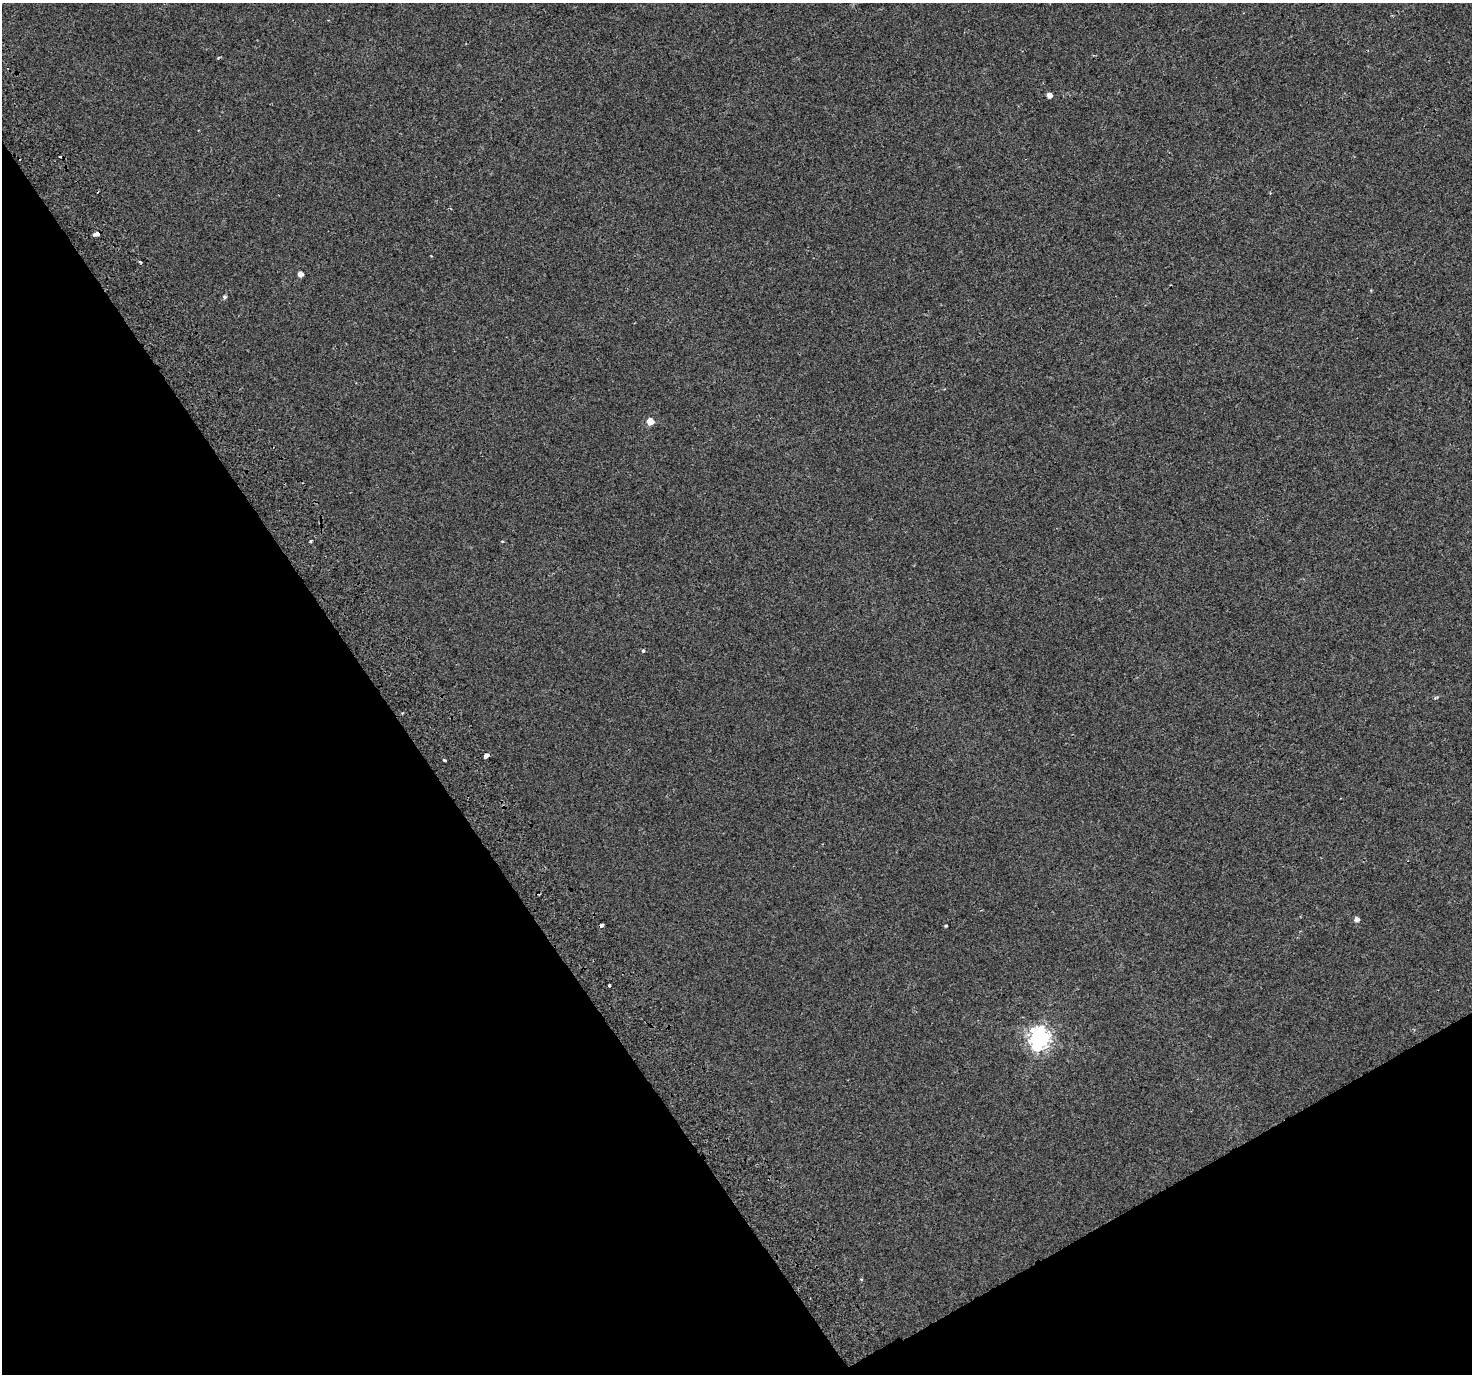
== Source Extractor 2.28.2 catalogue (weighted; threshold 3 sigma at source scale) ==
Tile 14 of 4 x 4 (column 2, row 4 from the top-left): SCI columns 1525-2994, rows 212-1583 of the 5983 x 5851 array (HDU 1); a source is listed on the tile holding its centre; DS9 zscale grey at full resolution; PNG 1474 x 1376 px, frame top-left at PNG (2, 3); no overlay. Shown black and unused: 32% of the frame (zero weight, under 2 of 3 exposures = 3% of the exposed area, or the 3 px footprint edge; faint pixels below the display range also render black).
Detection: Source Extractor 2.28.2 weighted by HDU 2 'WHT'; one run over the whole footprint, this tile lists its part. Background 0.00334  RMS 0.0036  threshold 0.016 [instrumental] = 3 sigma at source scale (4.5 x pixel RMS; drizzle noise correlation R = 1.50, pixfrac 1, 0.0396/0.0396 arcsec/px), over >= 5 px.
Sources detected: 21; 2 cosmic-ray / hot-pixel residue — not listed; the other 19 listed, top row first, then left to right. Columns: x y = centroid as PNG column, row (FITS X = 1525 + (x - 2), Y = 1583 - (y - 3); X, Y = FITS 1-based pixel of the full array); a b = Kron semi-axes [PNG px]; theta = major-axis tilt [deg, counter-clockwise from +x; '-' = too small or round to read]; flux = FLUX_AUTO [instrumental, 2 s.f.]
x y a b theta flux
1049 95 4 4 - 1.9
1270 193 3 3 - 0.33
96 234 6 3 17 5.2
140 262 5 3 - 0.46
300 274 4 4 - 2.1
224 297 5 4 - 0.77
650 421 5 5 - 5.6
311 541 4 3 - 0.7
502 541 4 3 - 0.29
643 650 3 3 - 1.2
1435 698 6 3 31 0.46
486 755 4 3 - 18
445 760 4 2 - 0.63
1356 919 5 5 - 1.5
601 925 4 3 - 3.3
946 926 3 3 - 0.47
609 985 3 3 - 1.7
1039 1038 8 7 - 180
861 1279 5 3 - 0.29
Overlapping masked pixels (flux is a lower limit): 2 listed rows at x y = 96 234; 601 925